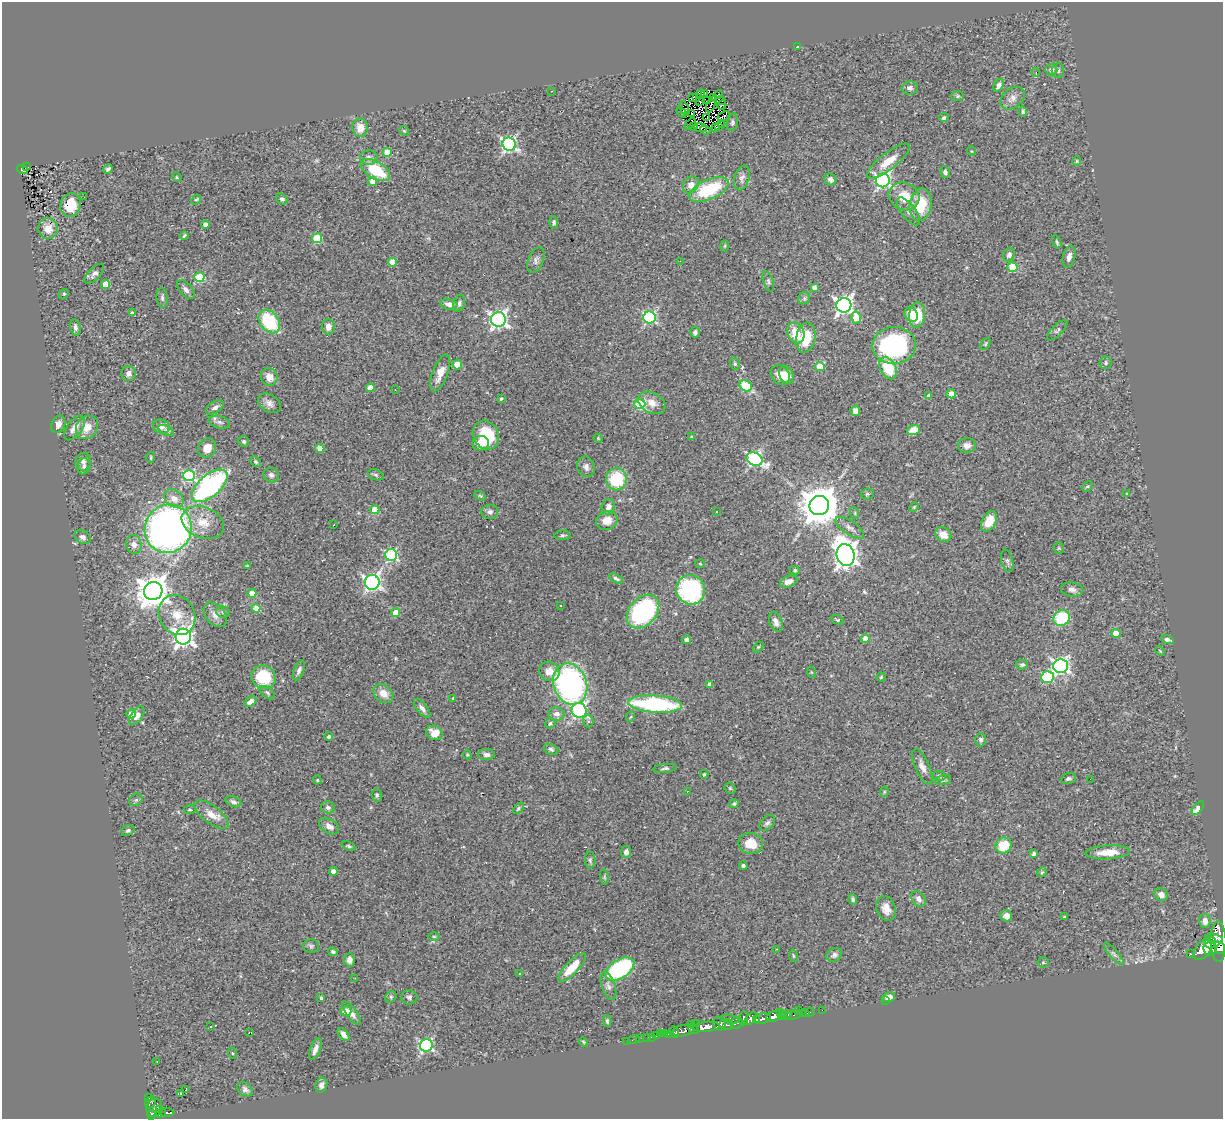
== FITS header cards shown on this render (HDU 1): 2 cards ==
NAXIS1  =                 1221
NAXIS2  =                 1117

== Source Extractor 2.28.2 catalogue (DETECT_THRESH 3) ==
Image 1221 x 1117 px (HDU 1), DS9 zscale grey, 1 PNG px = 1 image px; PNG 1225 x 1121 px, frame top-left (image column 1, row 1117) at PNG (2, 2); each listed source drawn as its Kron ellipse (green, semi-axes under 4 px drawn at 4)
Background 0.564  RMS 0.052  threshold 0.155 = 3 sigma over >= 5 px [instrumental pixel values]
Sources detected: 356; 4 with non-positive FLUX_AUTO (blend fragments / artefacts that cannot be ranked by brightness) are neither listed nor drawn; the other 352 listed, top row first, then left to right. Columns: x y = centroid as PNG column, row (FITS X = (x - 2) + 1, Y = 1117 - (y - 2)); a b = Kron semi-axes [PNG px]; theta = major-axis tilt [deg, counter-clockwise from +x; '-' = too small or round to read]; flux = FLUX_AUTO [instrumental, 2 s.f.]
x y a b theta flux
797 47 4 2 - 2.9
1051 70 6 5 - 10
1058 70 7 6 - 9
1036 72 4 2 - 21
999 85 7 4 56 13
910 88 8 6 7 13
552 91 2 2 - 3.1
701 94 4 2 - 4.1
705 94 4 2 - 1.5
719 95 4 3 - 15
958 96 6 5 - 5.2
693 97 2 2 - 3.3
697 97 3 2 - 3
713 97 3 2 - 3.5
1013 98 13 9 39 27
708 100 2 2 - 2.5
700 101 3 2 - 1.7
721 101 5 3 - 0.56
711 104 8 2 69 6.8
722 105 4 2 - 1.9
684 108 8 3 -69 8.6
681 112 6 4 -49 2.7
1023 112 5 4 - 6
692 114 3 2 - 4.2
724 116 6 3 25 5.9
707 118 4 2 - 3.5
944 118 5 4 - 6.7
732 122 9 5 76 7.9
690 124 7 3 45 1.1
721 124 2 2 - 2.7
719 126 3 2 - 2
693 127 3 3 - 3.6
716 127 3 2 - 2.3
360 128 9 7 -78 44
700 128 6 2 -8 1
706 130 5 2 - 1.8
404 131 5 4 - 4.2
509 144 7 6 - 690
971 151 5 3 - 2.6
387 152 4 4 - 86
369 157 9 7 6 13
888 161 26 8 38 60
1077 161 5 4 - 4.1
27 167 3 2 - 13
22 169 6 4 -20 53
108 169 5 3 - 7.9
375 170 16 8 -31 140
945 172 6 4 -80 9.2
177 177 5 4 - 4.2
742 178 12 7 73 15
830 179 6 5 - 13
883 180 7 6 - 850
373 181 5 4 - 40
691 185 9 7 58 29
709 189 21 9 24 220
904 196 15 13 -26 80
84 197 2 2 - 1.7
282 199 6 5 - 7.8
196 200 5 4 - 4.2
71 205 12 10 73 83
921 205 16 11 81 120
909 211 16 7 -52 19
554 222 6 4 -86 7.3
205 225 4 4 - 20
48 228 10 9 - 45
184 236 4 2 - 3.9
317 238 5 5 - 170
1057 242 7 3 -71 5.3
725 246 6 4 88 4.3
1009 255 7 5 66 12
1069 257 11 6 76 17
536 260 13 7 68 14
680 261 3 2 - 3.3
392 262 4 4 - 73
1012 267 5 4 - 150
94 274 12 5 46 14
199 277 5 5 - 170
768 281 10 5 -71 8.3
105 284 4 4 - 80
814 287 4 4 - 15
186 290 11 6 -50 13
64 294 5 4 - 5
162 298 10 5 -84 8.4
804 298 6 5 - 7.5
459 303 8 6 72 9.8
449 304 9 5 -13 19
844 305 7 7 - 1300
132 313 4 3 - 9.4
911 314 8 6 -59 41
917 315 13 8 84 91
649 317 6 6 - 460
856 318 6 4 -77 64
498 319 7 7 - 1200
269 321 13 9 -53 200
328 327 7 6 - 28
75 328 8 5 -80 12
1057 330 13 5 45 8.7
695 332 5 5 - 11
796 333 11 8 -68 68
806 338 15 9 80 110
985 344 6 4 50 4.4
894 345 22 18 2 530
1106 363 6 6 - 7.3
457 364 5 4 - 83
735 364 6 5 - 5.5
820 366 5 4 - 110
888 368 12 7 -63 120
129 373 7 7 - 18
440 373 19 7 70 40
780 375 10 9 - 32
786 375 9 7 -63 40
269 377 9 8 - 30
746 386 7 5 -34 130
370 387 4 4 - 44
395 390 3 2 - 3.7
951 394 5 4 - 69
929 396 4 4 - 15
501 399 4 3 - 7.2
269 403 12 8 -34 19
652 403 14 10 -30 34
640 404 5 5 - 190
215 407 10 5 32 14
855 411 5 4 - 19
219 422 11 6 -14 13
58 424 9 6 66 18
161 426 8 7 - 21
87 427 12 10 54 48
74 428 14 7 54 28
166 430 8 4 -27 6.8
913 430 6 5 - 57
486 435 15 12 -60 140
692 436 4 3 - 3.1
598 438 5 3 - 3.2
244 441 6 5 - 6.5
481 443 8 7 - 48
967 445 9 7 8 20
207 448 10 8 59 38
320 448 4 4 - 39
151 458 5 4 - 4.6
754 459 8 6 -28 610
83 462 9 8 - 13
256 462 5 5 - 5.3
84 466 8 6 76 11
586 467 10 8 -74 16
271 475 8 7 - 12
376 475 8 5 -19 6.5
189 476 6 5 - 350
616 479 11 10 - 160
210 486 21 11 41 700
1087 486 6 4 43 3.8
867 494 6 5 - 5.5
1127 494 4 3 - 6
480 496 6 4 -30 4.1
174 498 10 8 -38 32
819 505 10 9 - 11000
608 507 8 6 70 16
914 507 5 3 - 3.4
375 510 4 4 - 91
490 512 8 7 - 12
717 512 3 2 - 6.4
855 513 6 3 -72 4
607 520 11 9 22 33
989 521 11 7 62 59
203 522 22 15 -21 69
334 525 2 2 - 2.7
850 528 16 6 -34 18
168 529 24 23 - 2000
563 535 8 5 3 6.5
943 535 8 7 - 39
83 537 9 6 -31 13
134 544 9 7 -76 22
1059 548 5 5 - 4.9
391 555 6 6 - 370
846 555 11 9 -75 2700
1007 561 11 5 -78 10
700 563 5 3 - 3.2
247 566 3 3 - 5.9
795 570 5 4 - 4.4
616 578 8 4 -28 8.3
789 581 9 5 21 22
372 582 7 7 - 1100
1072 589 11 7 -7 14
691 590 15 14 - 390
153 591 9 9 - 6000
252 593 4 4 - 58
560 606 3 2 - 4.4
256 608 4 4 - 73
223 612 7 5 -5 7.1
643 612 19 13 48 500
396 613 4 4 - 57
177 615 20 17 -59 76
215 615 14 9 -48 29
1062 618 9 7 35 200
837 620 7 4 -24 5
776 622 10 6 -70 17
1116 633 4 4 - 66
183 637 8 8 - 1800
865 639 4 4 - 53
1167 639 6 4 -17 11
687 640 4 4 - 24
758 647 6 4 44 4
1160 651 5 3 - 3.2
1022 665 6 5 - 6.2
1061 666 7 7 - 980
299 670 10 5 69 11
549 671 10 9 - 34
811 672 5 3 - 2.8
263 677 12 11 - 160
881 677 4 4 - 3.9
1047 677 6 5 - 260
570 684 21 16 -69 820
710 684 4 4 - 18
267 693 9 5 -38 7.8
383 693 11 8 -40 32
453 698 4 3 - 3.4
250 702 7 4 36 28
655 704 27 8 -4 450
422 708 11 5 -50 16
579 710 7 7 - 520
131 714 4 4 - 58
557 714 8 6 -8 18
137 716 10 5 55 21
630 717 5 3 - 3.2
588 721 6 5 - 7.7
550 723 5 5 - 6.3
434 733 8 7 - 41
329 737 4 4 - 5.5
981 740 6 5 - 10
551 749 7 5 -26 7.5
467 755 4 3 - 3.7
486 755 8 5 -1 13
922 767 19 7 -66 25
665 768 12 4 6 8.5
704 774 4 4 - 3.8
939 776 6 5 - 7.4
1068 778 8 5 16 7.8
1090 779 2 2 - 17
317 780 4 4 - 3.6
943 780 8 4 16 7.1
730 788 6 5 - 4.9
687 791 2 2 - 2.7
884 792 5 3 - 3.7
377 795 6 5 - 5.7
136 800 7 5 42 7.1
233 802 8 5 -21 9.6
734 804 4 4 - 6
328 807 7 6 - 8.9
518 808 6 4 46 5.5
1198 808 8 4 51 34
190 810 6 3 6 3.3
212 815 20 9 -37 45
767 823 9 6 43 10
329 826 11 7 -32 18
128 830 7 5 21 6.8
751 843 12 10 -11 60
1003 845 8 7 - 88
349 846 7 4 -26 5.7
626 852 6 5 - 15
1108 852 22 7 4 54
1034 854 4 3 - 6.6
590 860 8 5 -90 7.9
743 866 4 4 - 7.6
333 871 4 4 - 24
1042 872 5 4 - 4.5
604 877 8 4 -82 5.5
1161 895 7 6 - 20
853 899 5 4 - 7.2
919 899 8 6 -55 18
886 908 13 9 -70 33
1006 916 6 5 - 25
1065 917 4 2 - 3.6
1205 921 7 5 88 19
434 937 6 4 -1 4.6
1214 938 9 4 -13 480
1219 942 20 8 -89 2000
1210 943 6 5 - 490
311 946 8 7 - 8.5
1203 949 12 7 53 1400
1209 949 6 6 - 840
1221 949 5 4 - 390
777 950 3 2 - 2.4
333 952 5 4 - 7.1
1114 954 14 4 -49 11
1190 954 3 3 - 51
834 955 8 6 26 11
793 956 6 3 -81 4.1
349 960 7 5 87 19
1043 962 5 5 - 5.2
572 968 19 6 47 74
620 969 16 9 33 420
519 973 3 3 - 14
355 978 2 2 - 2.2
608 986 14 6 -71 16
391 997 6 5 - 5.8
409 997 8 7 - 10
889 997 6 4 18 23
321 998 3 3 - 5.7
885 1001 3 2 - 6.6
799 1010 3 2 - 34
822 1010 2 2 - 8.5
346 1011 6 5 - 48
781 1012 3 3 - 4.2
810 1012 5 3 - 5.8
352 1013 14 5 -53 20
804 1013 5 2 - 11
785 1015 7 4 22 45
794 1015 8 3 12 25
774 1016 8 5 15 510
781 1016 3 3 - 15
743 1018 7 4 86 180
751 1018 8 4 49 180
731 1019 8 3 -17 84
762 1019 8 5 15 450
756 1020 3 3 - 86
607 1021 6 3 -88 5.8
736 1023 6 5 - 190
691 1024 3 2 - 4.7
697 1024 3 2 - 52
719 1024 7 6 - 340
727 1024 7 5 -7 300
210 1027 3 3 - 4.1
706 1027 13 5 5 1100
693 1029 6 3 -33 160
683 1031 10 5 9 440
674 1032 5 4 - 130
249 1033 2 2 - 2.1
661 1033 3 2 - 4.6
665 1034 3 3 - 52
668 1034 3 2 - 5.5
344 1035 7 4 -51 15
656 1036 3 3 - 37
646 1037 3 2 - 4.1
651 1037 2 2 - 1.8
634 1039 6 2 19 10
639 1039 2 2 - 2.8
626 1041 2 2 - 5.4
583 1042 4 3 - 3.7
426 1045 6 6 - 580
315 1049 11 5 69 20
232 1053 6 3 -70 2.9
157 1061 2 2 - 2.8
321 1085 8 6 75 13
245 1089 8 6 -33 12
186 1090 4 3 - 16
180 1094 3 2 - 3.8
149 1098 3 2 - 14
150 1102 6 5 - 50
154 1108 9 7 75 360
159 1110 3 2 - 15
161 1113 5 4 - 30
167 1113 7 3 0 140
152 1115 5 3 - 76
At the frame edge (FLAGS 8, measured only in part): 2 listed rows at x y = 1219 942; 1221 949
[4 non-positive-flux detections neither listed nor drawn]